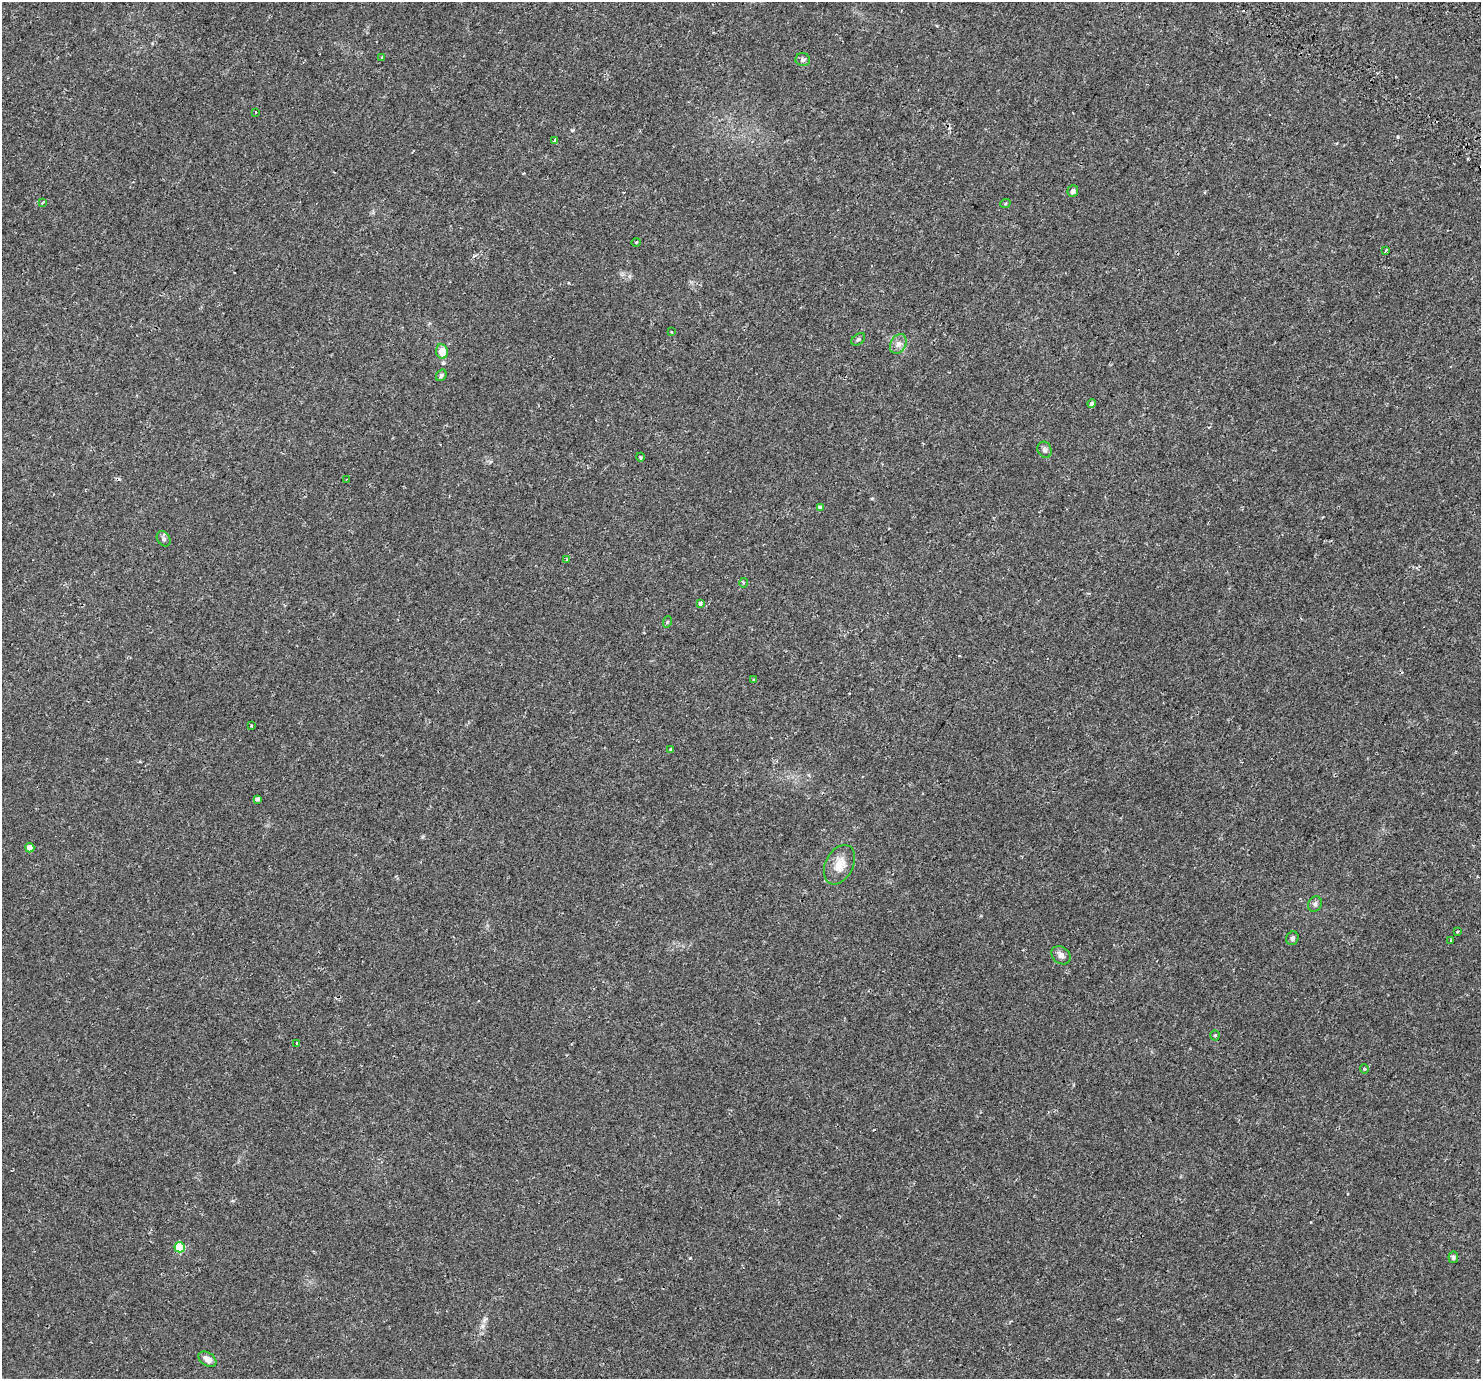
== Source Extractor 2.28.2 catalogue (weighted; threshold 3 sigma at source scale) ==
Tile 10 of 4 x 4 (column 2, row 3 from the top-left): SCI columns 1617-3095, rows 1746-3122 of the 6140 x 6214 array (HDU 1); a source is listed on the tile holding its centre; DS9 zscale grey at full resolution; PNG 1483 x 1381 px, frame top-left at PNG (2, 2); each listed source drawn as its Kron ellipse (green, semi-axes under 4 px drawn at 4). Shown black and unused: <1% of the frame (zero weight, under 2 of 3 exposures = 6% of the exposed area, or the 3 px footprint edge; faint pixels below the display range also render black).
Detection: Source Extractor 2.28.2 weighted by HDU 2 'WHT'; one run over the whole footprint, this tile lists its part. Background 0.00744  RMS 0.003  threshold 0.0133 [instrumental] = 3 sigma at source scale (4.5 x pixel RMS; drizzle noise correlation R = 1.50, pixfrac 1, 0.0396/0.0396 arcsec/px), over >= 5 px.
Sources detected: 43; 2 cosmic-ray / hot-pixel residue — neither listed nor drawn; the other 41 listed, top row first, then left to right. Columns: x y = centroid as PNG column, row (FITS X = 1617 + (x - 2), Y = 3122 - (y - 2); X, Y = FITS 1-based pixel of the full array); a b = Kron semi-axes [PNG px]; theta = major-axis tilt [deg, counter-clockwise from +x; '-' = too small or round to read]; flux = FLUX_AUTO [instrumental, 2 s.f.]
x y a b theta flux
382 58 4 3 - 0.28
803 60 7 6 - 0.72
256 112 3 3 - 0.66
555 141 4 3 - 1.7
1073 191 6 5 - 0.76
43 203 3 3 - 1.8
1005 204 5 3 - 0.27
636 242 4 3 - 0.22
1386 250 3 2 - 0.5
671 332 3 2 - 0.25
858 339 8 5 37 0.47
898 344 10 7 61 1.3
442 351 7 6 - 3.3
441 375 6 5 - 0.56
1092 404 4 4 - 0.63
1045 450 8 7 - 0.74
640 457 4 3 - 0.23
346 479 2 2 - 0.2
820 508 4 4 - 1
164 539 8 6 -57 0.72
567 559 3 3 - 1
743 583 5 3 - 0.41
700 603 4 3 - 1.1
667 622 6 3 72 0.28
754 679 4 3 - 0.23
251 726 3 2 - 0.34
671 749 3 3 - 0.85
258 799 4 4 - 0.77
30 848 5 4 - 3.2
839 865 21 13 63 3.8
1315 904 8 7 - 0.75
1457 932 3 3 - 0.38
1292 938 7 6 - 0.67
1451 940 4 2 - 0.22
1061 955 10 8 -39 1.2
1215 1035 5 4 - 0.37
297 1043 3 3 - 0.27
1364 1069 5 4 - 0.33
180 1247 5 5 - 9.4
1453 1257 6 5 - 0.57
207 1359 10 6 -33 1.8